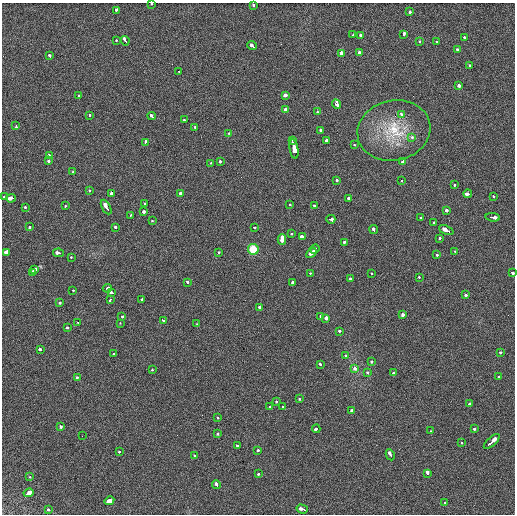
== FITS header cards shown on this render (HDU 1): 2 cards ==
NAXIS1  =                  513 / length of data axis 1
NAXIS2  =                  512 / length of data axis 2

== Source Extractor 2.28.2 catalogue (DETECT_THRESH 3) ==
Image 513 x 512 px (HDU 1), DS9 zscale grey, 1 PNG px = 1 image px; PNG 517 x 516 px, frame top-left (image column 1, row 512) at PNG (2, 3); each listed source drawn as its Kron ellipse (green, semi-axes under 4 px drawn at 4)
Background 19.8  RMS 5.7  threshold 17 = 3 sigma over >= 5 px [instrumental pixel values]
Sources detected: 158; all 158 listed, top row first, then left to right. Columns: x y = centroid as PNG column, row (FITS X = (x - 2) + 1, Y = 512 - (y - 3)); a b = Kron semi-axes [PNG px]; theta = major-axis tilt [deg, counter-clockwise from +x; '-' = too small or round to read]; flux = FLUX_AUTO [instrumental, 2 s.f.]
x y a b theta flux
152 4 3 2 - 1400
254 5 3 3 - 1600
116 10 4 3 - 1900
410 12 3 3 - 1800
403 34 4 3 - 4400
353 35 3 3 - 3400
360 36 3 3 - 2300
464 38 3 3 - 2100
116 40 3 3 - 1100
125 41 4 3 - 8900
419 42 3 3 - 2000
437 42 3 3 - 1500
252 45 5 3 - 4100
457 49 3 3 - 1800
360 52 4 3 - 3200
341 54 3 3 - 27000
50 56 3 3 - 3300
470 65 3 3 - 2700
178 71 3 2 - 4300
459 85 3 3 - 2700
285 95 3 3 - 12000
78 96 3 3 - 1100
337 104 5 3 - 5300
286 109 3 3 - 18000
317 112 3 2 - 1300
401 114 4 3 - 3200
89 115 3 3 - 1100
152 116 4 3 - 2900
184 120 3 3 - 1800
16 126 4 3 - 17000
195 127 3 3 - 1200
321 130 3 3 - 1900
394 131 37 30 12 19000
228 133 3 3 - 1000
412 137 3 3 - 1000
326 140 3 3 - 4000
292 141 4 2 - 4100
145 142 4 3 - 2000
354 145 3 2 - 1400
294 149 10 3 -81 16000
49 156 4 3 - 2300
48 161 3 3 - 20000
220 161 3 3 - 2000
403 161 3 3 - 2800
210 163 3 2 - 760
73 171 3 3 - 2000
337 180 3 3 - 1300
401 181 3 2 - 830
454 184 3 3 - 1500
89 190 3 2 - 840
112 193 3 3 - 11000
181 193 3 3 - 5300
468 194 4 3 - 8100
493 196 3 2 - 3400
4 197 3 3 - 1200
11 198 5 3 - 9600
349 198 3 3 - 4400
145 204 3 2 - 1100
289 204 3 3 - 1400
65 206 3 2 - 1200
314 206 3 3 - 1700
25 207 3 3 - 1800
106 207 8 3 -61 11000
446 210 3 3 - 1700
143 211 3 3 - 3300
130 215 3 3 - 1200
420 217 3 3 - 1000
493 217 7 3 -6 7800
331 219 4 3 - 7900
152 221 3 3 - 870
434 223 3 3 - 1100
30 227 4 3 - 3100
115 227 3 3 - 2800
254 227 3 3 - 1300
374 230 4 3 - 2800
446 230 8 3 -23 12000
291 234 3 2 - 1000
302 236 3 3 - 22000
440 238 3 3 - 2100
282 240 5 3 - 16000
344 242 3 3 - 1400
253 249 5 5 - 11000
315 249 5 2 - 4600
455 251 3 2 - 1000
6 252 3 3 - 11000
219 252 3 3 - 2900
58 253 5 3 - 5500
311 253 6 3 48 7500
437 255 3 3 - 1600
71 257 2 2 - 1400
35 269 4 3 - 3900
33 272 4 3 - 2000
310 273 2 2 - 2000
372 273 3 2 - 1600
512 273 3 3 - 2100
419 277 2 2 - 3600
350 279 3 3 - 2500
187 282 3 3 - 1800
293 282 3 3 - 6200
107 288 4 3 - 4400
73 290 3 2 - 1300
111 292 4 3 - 2800
465 295 3 3 - 3500
110 300 4 3 - 1700
141 300 3 3 - 1600
60 303 3 3 - 1800
259 307 3 3 - 2200
403 315 3 3 - 1900
122 316 3 3 - 1500
321 316 3 3 - 1600
326 318 3 3 - 13000
163 320 4 3 - 2000
78 323 2 2 - 240
120 323 3 2 - 950
197 324 3 3 - 810
67 328 3 3 - 1500
339 331 3 3 - 1400
40 349 3 3 - 2800
500 353 3 3 - 1600
114 354 3 3 - 3000
346 355 3 3 - 2200
372 361 3 3 - 1500
321 365 3 3 - 5100
355 368 4 3 - 2100
152 370 3 3 - 1700
367 372 3 3 - 1400
393 373 3 3 - 2200
77 377 3 2 - 5700
498 377 3 3 - 1300
299 398 3 3 - 1400
276 401 3 2 - 1400
469 404 4 3 - 3200
270 407 3 3 - 1100
283 407 3 3 - 2000
352 410 3 3 - 8300
218 418 3 2 - 1100
60 426 3 3 - 3900
316 429 4 3 - 2500
474 429 3 3 - 3600
430 431 3 2 - 1200
217 434 3 3 - 1200
82 436 2 2 - 230
492 441 10 3 42 13000
461 443 3 3 - 1800
238 446 3 3 - 1800
258 450 3 3 - 2100
119 451 3 3 - 1600
194 455 3 3 - 1800
390 455 6 3 -62 6200
428 473 4 3 - 11000
258 474 3 3 - 1300
30 477 3 2 - 1300
216 484 4 3 - 3300
28 493 5 3 - 12000
109 501 5 3 - 6800
445 502 3 2 - 2500
302 509 6 3 -18 3600
49 510 3 3 - 3700
At the frame edge (FLAGS 8, measured only in part): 2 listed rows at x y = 152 4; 512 273